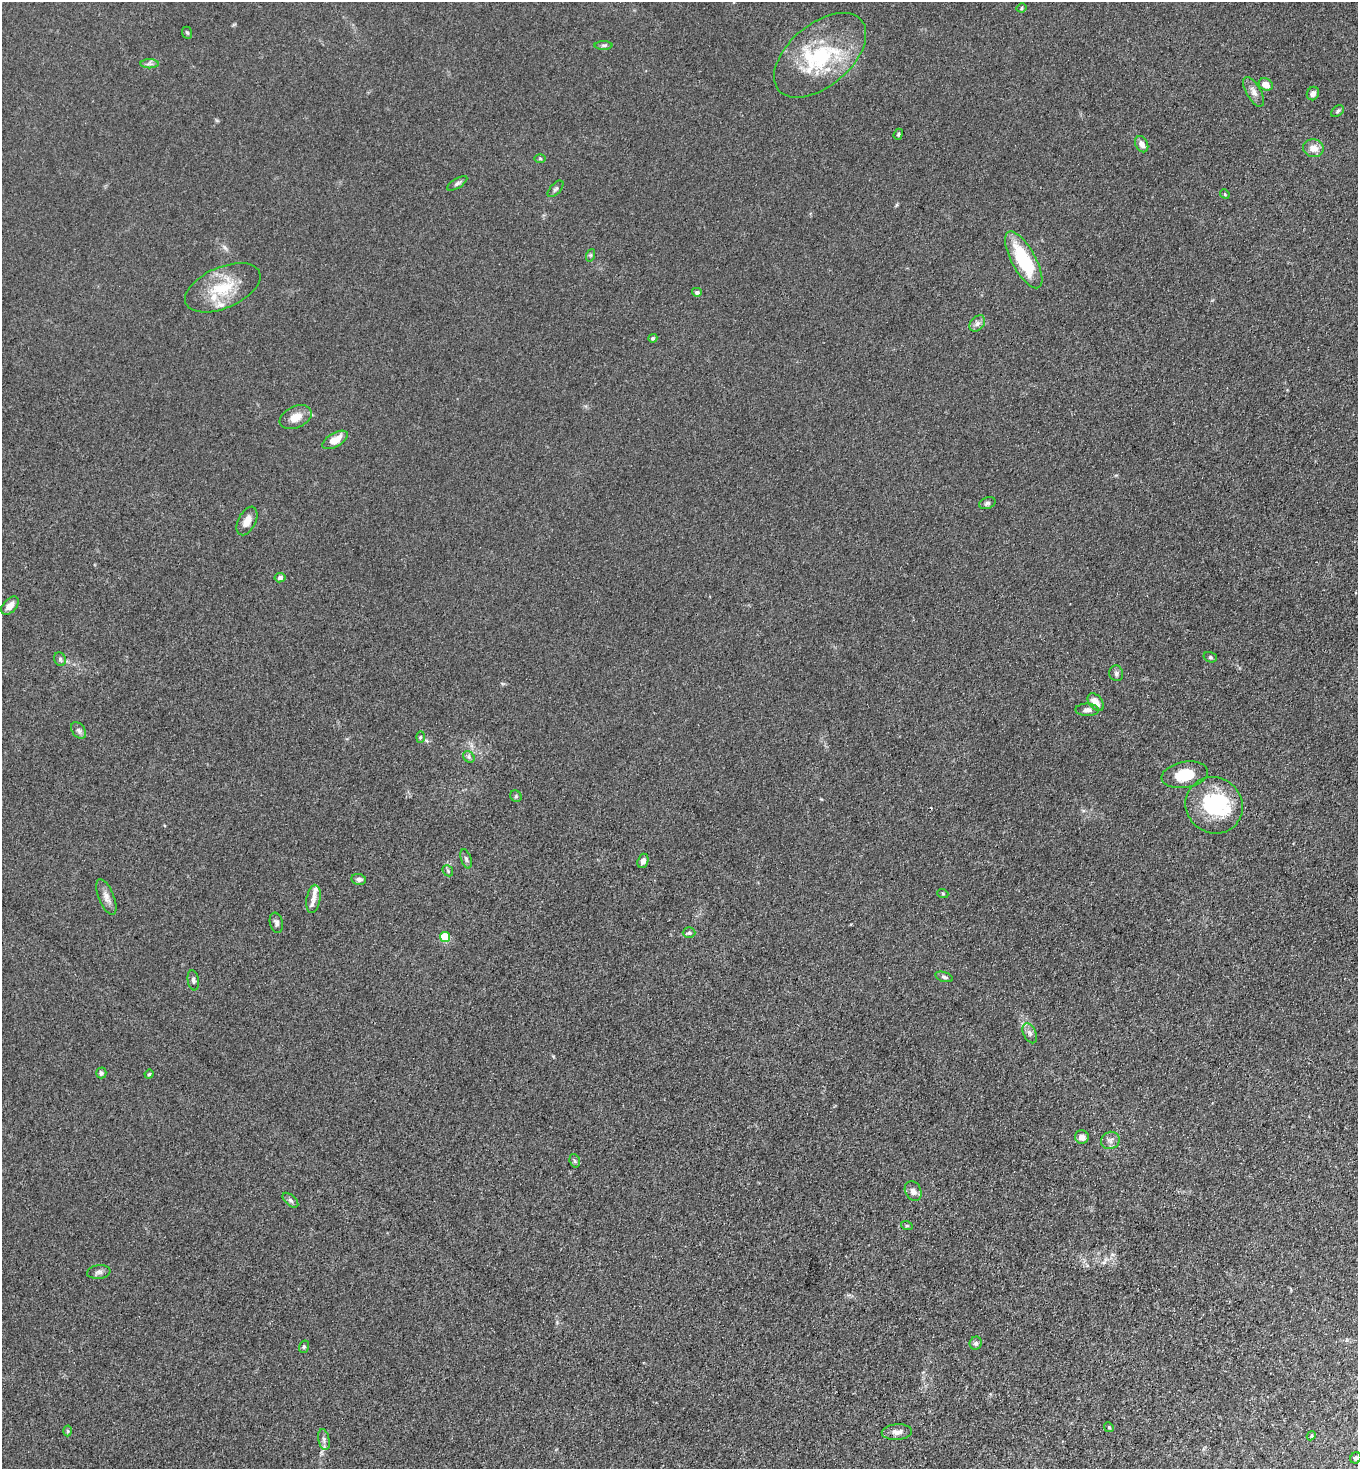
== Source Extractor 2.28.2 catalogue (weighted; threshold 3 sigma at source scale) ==
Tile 6 of 4 x 4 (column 2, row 2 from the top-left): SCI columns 1557-2912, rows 2974-4440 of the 5963 x 5945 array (HDU 1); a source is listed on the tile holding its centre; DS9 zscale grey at full resolution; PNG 1360 x 1471 px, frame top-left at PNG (2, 2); each listed source drawn as its Kron ellipse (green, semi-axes under 4 px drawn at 4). Shown black and unused: <1% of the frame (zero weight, under 3 of 4 exposures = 5% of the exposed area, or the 3 px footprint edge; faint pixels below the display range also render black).
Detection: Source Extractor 2.28.2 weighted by HDU 2 'WHT'; one run over the whole footprint, this tile lists its part. Background 0.103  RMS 0.0074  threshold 0.0333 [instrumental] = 3 sigma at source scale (4.5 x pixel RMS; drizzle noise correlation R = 1.50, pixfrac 1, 0.05/0.05 arcsec/px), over >= 5 px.
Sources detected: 75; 1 inside a brighter object's white glare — neither listed nor drawn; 5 inside a brighter listed object's ellipse — not listed separately; the other 69 listed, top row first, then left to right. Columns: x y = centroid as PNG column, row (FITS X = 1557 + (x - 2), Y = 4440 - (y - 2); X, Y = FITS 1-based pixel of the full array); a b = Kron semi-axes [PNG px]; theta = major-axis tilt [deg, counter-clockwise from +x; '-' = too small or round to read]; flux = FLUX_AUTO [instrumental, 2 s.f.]
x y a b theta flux
1022 8 5 3 - 0.99
187 33 6 5 - 1.1
603 45 9 4 0 1.6
820 55 54 31 40 66
149 64 9 4 0 2.1
1266 84 7 6 - 6.9
1254 92 16 7 -60 4.5
1313 93 7 6 - 3.4
1337 111 7 5 41 1.5
898 134 6 4 68 1
1142 144 8 6 -63 3.9
1313 148 10 9 - 7.3
540 159 6 4 0 0.91
457 183 11 4 31 1.9
556 189 10 5 47 1.8
1225 194 5 4 - 0.87
591 255 6 4 71 1.1
1024 260 32 12 -61 43
223 288 40 20 23 31
697 292 5 4 - 1.8
977 323 9 6 49 2.9
653 338 4 4 - 1.2
296 417 17 10 25 8.8
335 440 14 7 30 9.5
987 503 8 5 21 1.9
247 521 15 8 63 6.3
280 578 5 5 - 2.7
10 606 11 6 47 5.8
1210 657 7 5 -15 1.2
60 659 7 5 -65 1.5
1116 673 8 7 - 2
1096 702 10 6 -50 6.3
1087 710 12 6 -1 3.3
79 730 9 6 -51 2.3
420 737 6 4 88 0.96
469 757 6 5 - 1.6
1185 775 23 13 10 19
516 796 6 5 - 1.2
1214 805 29 27 -41 51
466 859 10 5 -71 1.9
643 861 7 5 72 3.1
448 871 6 4 -48 1.1
359 879 7 5 -11 2.1
943 894 6 3 -20 0.73
106 897 19 7 -68 5
313 899 14 7 80 4
276 923 10 6 -77 2.5
689 933 6 5 - 1.5
445 937 5 5 - 28
944 977 9 4 -18 1.6
193 980 10 5 -81 1.9
1030 1033 10 6 -64 2.9
101 1073 5 5 - 1.8
149 1074 4 3 - 0.8
1082 1137 7 6 - 4.6
1110 1140 9 8 - 3.2
575 1161 7 5 -73 1.3
913 1191 10 8 -63 3.6
290 1200 9 5 -42 1.8
907 1226 6 3 -18 0.74
99 1272 12 6 7 2.5
976 1343 6 6 - 2.1
304 1347 6 5 - 1.2
1109 1427 5 4 - 0.9
68 1431 5 3 - 0.8
897 1432 15 7 4 4.3
1311 1436 5 3 - 0.74
324 1440 10 5 -78 2.5
1356 1458 6 5 - 1.9
Isophote crosses this tile's border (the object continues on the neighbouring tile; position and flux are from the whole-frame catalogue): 1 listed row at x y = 1356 1458